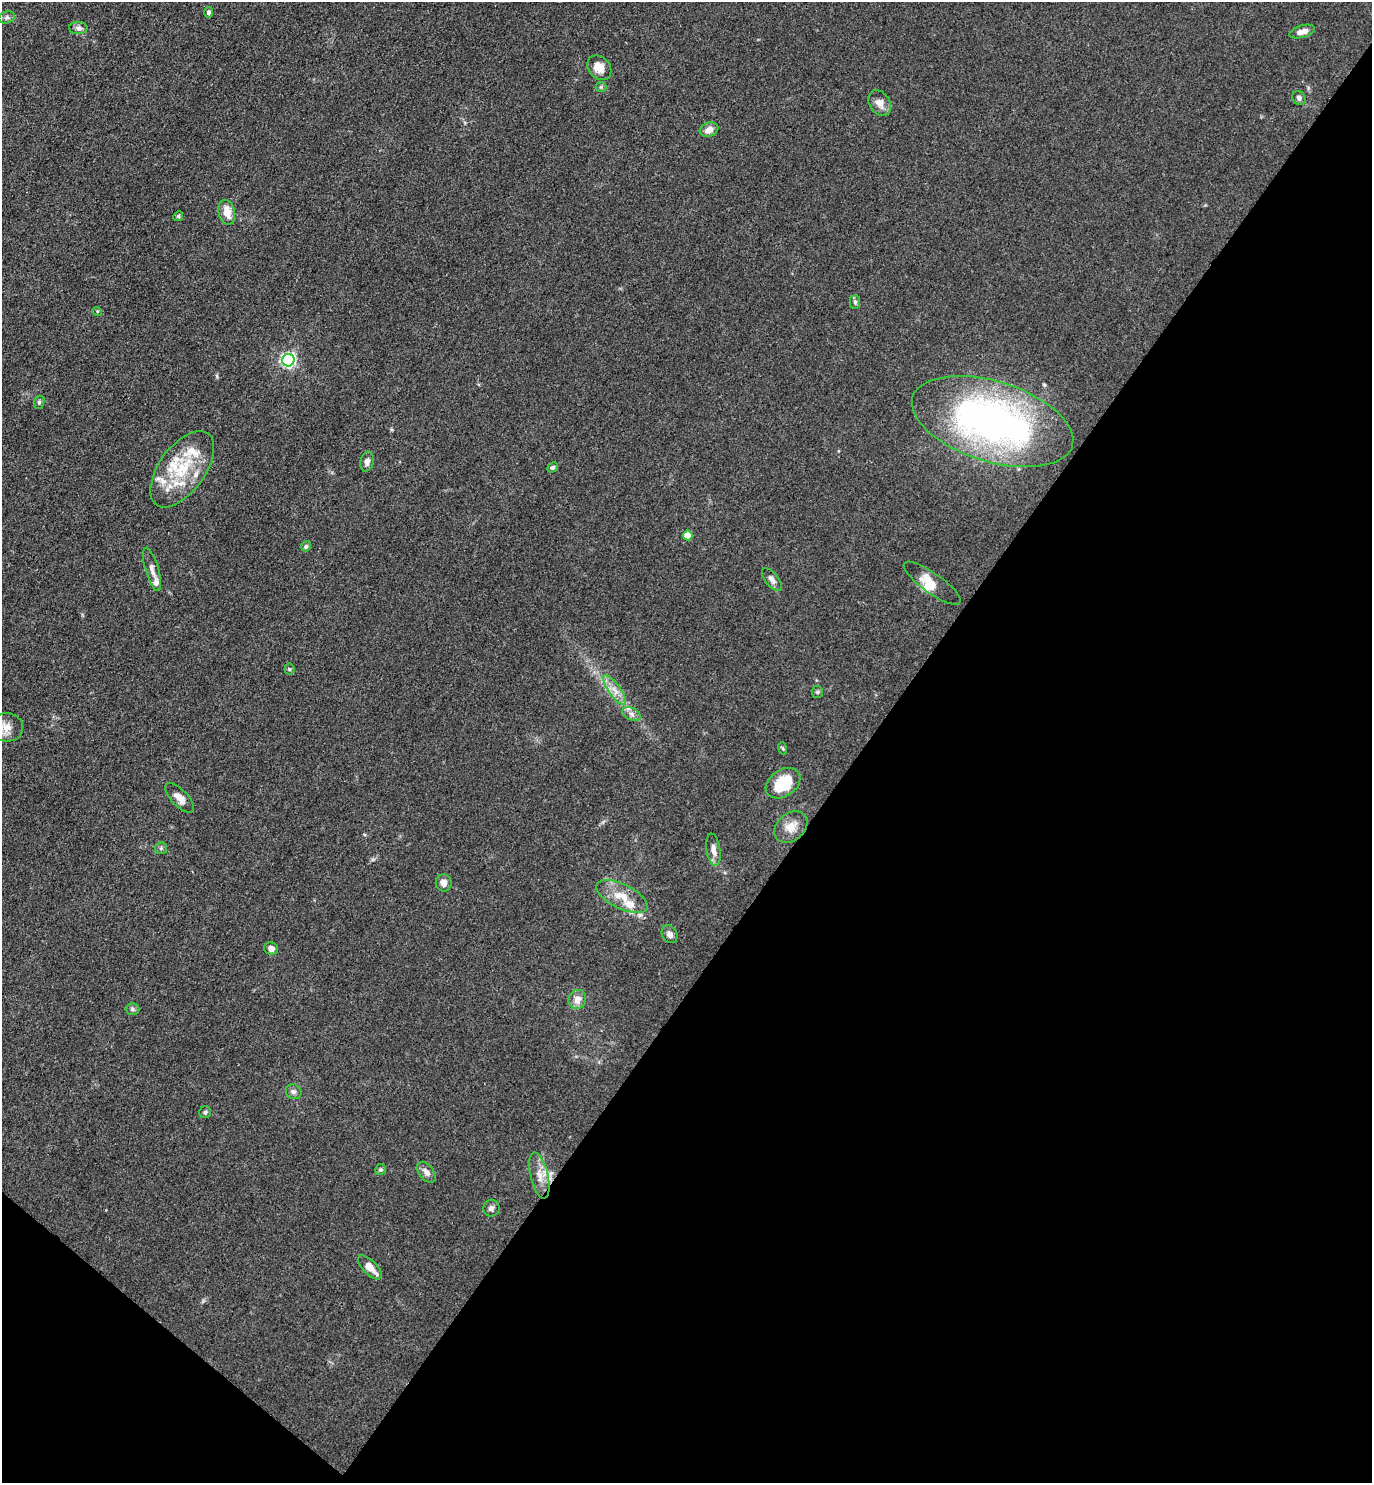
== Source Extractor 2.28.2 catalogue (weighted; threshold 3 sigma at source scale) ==
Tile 15 of 4 x 4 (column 3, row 4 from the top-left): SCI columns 3039-4408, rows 3-1483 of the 5932 x 5927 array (HDU 1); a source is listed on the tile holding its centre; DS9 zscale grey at full resolution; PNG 1374 x 1485 px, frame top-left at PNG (2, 2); each listed source drawn as its Kron ellipse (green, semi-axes under 4 px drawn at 4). Shown black and unused: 39% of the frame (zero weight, under 3 of 4 exposures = <1% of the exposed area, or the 3 px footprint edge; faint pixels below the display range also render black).
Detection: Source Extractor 2.28.2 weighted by HDU 2 'WHT'; one run over the whole footprint, this tile lists its part. Background 0.0393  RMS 0.0049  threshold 0.0223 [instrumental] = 3 sigma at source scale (4.5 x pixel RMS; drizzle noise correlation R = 1.50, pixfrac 1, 0.05/0.05 arcsec/px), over >= 5 px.
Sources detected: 55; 7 inside a brighter listed object's ellipse — not listed separately; the other 48 listed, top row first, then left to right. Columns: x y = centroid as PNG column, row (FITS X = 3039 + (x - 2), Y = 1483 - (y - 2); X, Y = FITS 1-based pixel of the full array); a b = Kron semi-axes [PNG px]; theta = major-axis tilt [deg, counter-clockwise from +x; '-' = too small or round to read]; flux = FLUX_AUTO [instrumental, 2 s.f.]
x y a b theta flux
209 12 5 4 - 1.1
7 17 8 5 17 1.3
78 28 9 6 -1 1.8
1302 31 13 6 16 3.5
599 68 13 10 -46 5.5
601 87 5 5 - 0.69
1299 98 7 6 - 1.4
880 103 14 10 -58 3.8
709 130 9 7 20 3.1
227 212 12 8 -77 6.4
178 216 5 4 - 0.71
855 302 7 5 90 1.1
97 311 5 3 - 0.46
288 360 6 6 - 120
39 402 7 5 70 0.84
992 422 83 40 -17 190
367 462 10 6 78 2.1
552 467 6 4 43 0.91
182 469 44 23 54 28
688 535 5 5 - 9.8
306 546 5 4 - 0.93
152 569 22 6 -74 3.6
772 579 13 6 -52 2.4
932 583 34 10 -36 6.3
289 669 5 5 - 0.69
615 690 18 6 -54 4.3
817 692 6 5 - 0.77
631 714 10 6 -28 2
7 727 16 14 -5 6.7
782 748 6 4 -70 0.61
783 783 19 13 34 18
179 798 19 8 -45 4.2
791 827 18 13 40 6.5
161 848 6 6 - 0.92
713 850 16 7 -81 3.3
444 883 9 8 - 3
622 896 28 12 -26 9.6
670 934 9 7 -59 2.2
271 949 7 6 - 2.3
577 1000 10 8 64 4.1
132 1009 7 6 - 1.1
294 1092 8 7 - 1.5
205 1112 6 6 - 0.84
380 1170 6 5 - 0.9
426 1172 12 7 -53 2.5
539 1175 23 9 -77 6.1
491 1208 8 8 - 1.8
370 1267 15 7 -45 5.2
Isophote crosses this tile's border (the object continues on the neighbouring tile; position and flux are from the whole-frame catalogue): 1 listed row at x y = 7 727